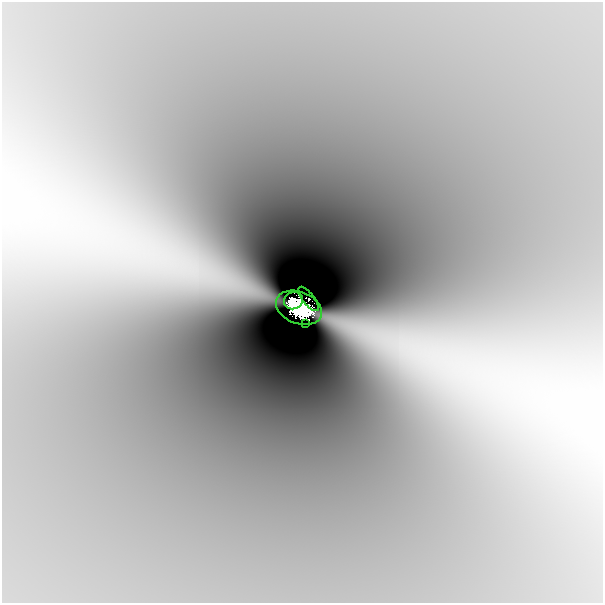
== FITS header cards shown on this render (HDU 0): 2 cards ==
NAXIS1  =                  601
NAXIS2  =                  601

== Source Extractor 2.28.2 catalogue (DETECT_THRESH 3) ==
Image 601 x 601 px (HDU 0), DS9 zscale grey, 1 PNG px = 1 image px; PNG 605 x 605 px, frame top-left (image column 1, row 601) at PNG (2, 2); each listed source drawn as its Kron ellipse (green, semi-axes under 4 px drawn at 4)
Background -5.53e-08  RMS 4.8e-09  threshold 1.45e-08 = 3 sigma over >= 5 px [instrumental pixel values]
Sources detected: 5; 1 with non-positive FLUX_AUTO (blend fragments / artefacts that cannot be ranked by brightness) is neither listed nor drawn; the other 4 listed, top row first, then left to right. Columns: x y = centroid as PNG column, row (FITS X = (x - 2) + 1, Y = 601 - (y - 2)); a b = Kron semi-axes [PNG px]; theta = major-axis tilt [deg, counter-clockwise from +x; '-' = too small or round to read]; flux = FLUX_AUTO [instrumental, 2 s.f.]
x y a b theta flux
309 299 15 5 -52 0.21
293 301 9 8 - 1.2
299 308 24 16 -21 4.8
305 323 2 2 - 0.0084
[1 non-positive-flux detection neither listed nor drawn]